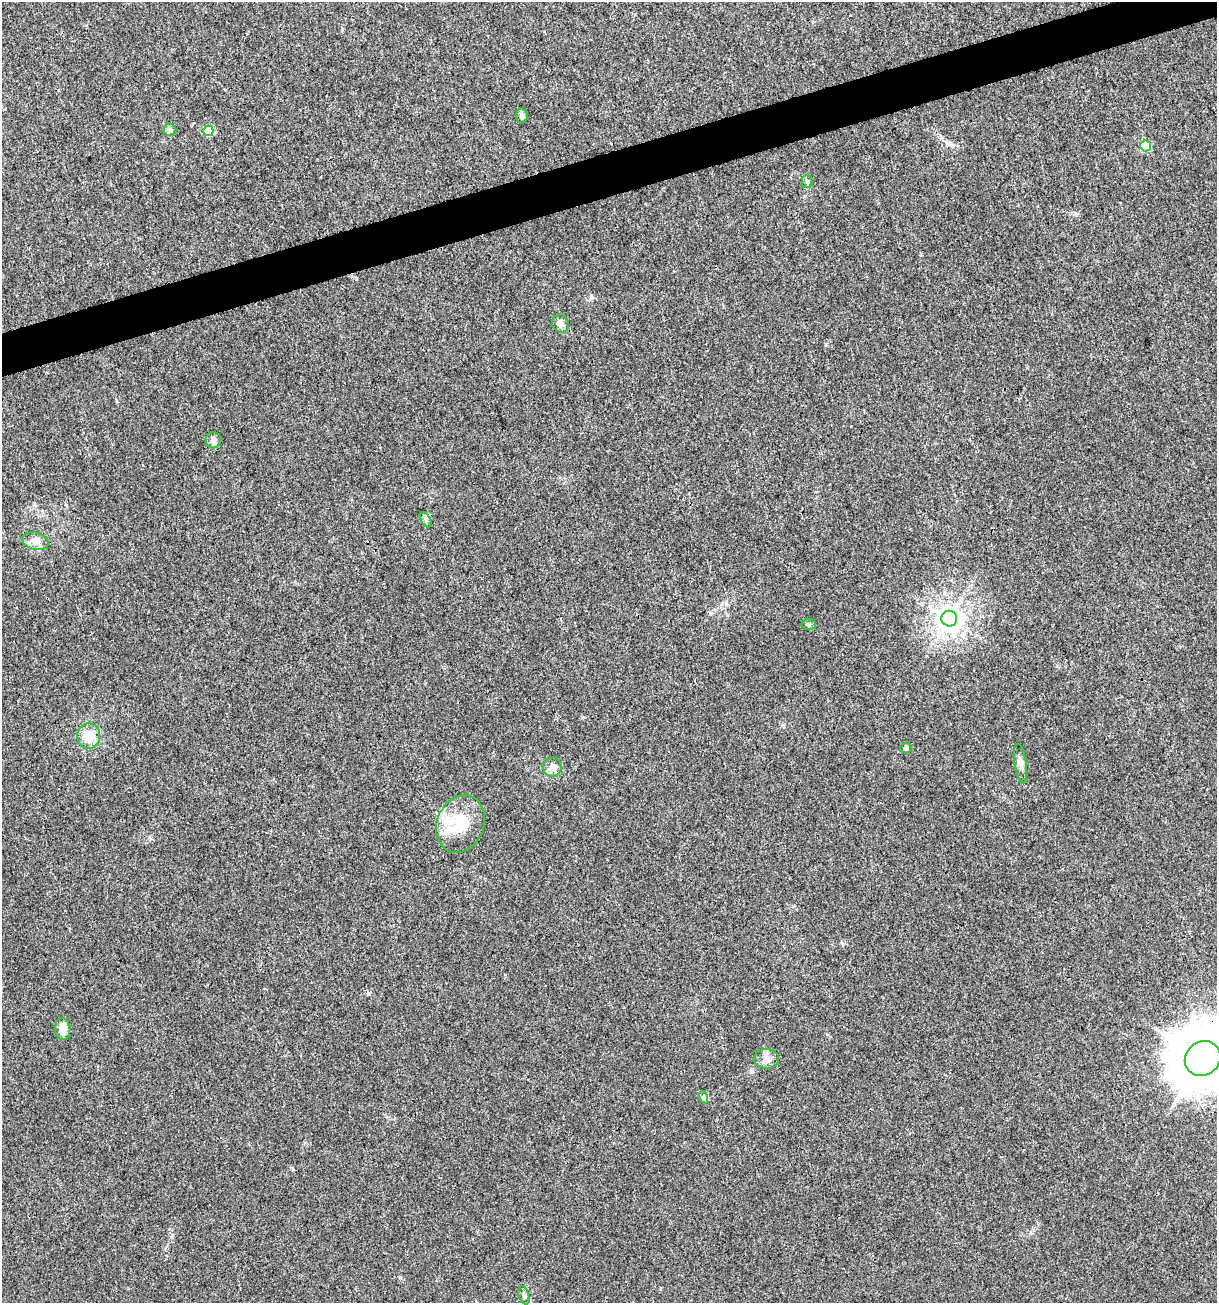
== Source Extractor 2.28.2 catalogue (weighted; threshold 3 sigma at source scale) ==
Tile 10 of 4 x 4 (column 2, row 3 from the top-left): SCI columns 1317-2531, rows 1303-2603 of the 5012 x 5207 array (HDU 1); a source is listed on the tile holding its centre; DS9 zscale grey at full resolution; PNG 1219 x 1305 px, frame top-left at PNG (2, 2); each listed source drawn as its Kron ellipse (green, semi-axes under 4 px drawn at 4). Shown black and unused: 3% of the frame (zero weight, under 3 of 4 exposures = <1% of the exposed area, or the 3 px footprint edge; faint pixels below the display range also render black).
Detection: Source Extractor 2.28.2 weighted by HDU 2 'WHT'; one run over the whole footprint, this tile lists its part. Background 0.00323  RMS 0.0026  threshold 0.0118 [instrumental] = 3 sigma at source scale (4.5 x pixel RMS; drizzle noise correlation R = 1.50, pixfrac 1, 0.0396/0.0396 arcsec/px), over >= 5 px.
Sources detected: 24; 3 inside a brighter listed object's ellipse — not listed separately; the other 21 listed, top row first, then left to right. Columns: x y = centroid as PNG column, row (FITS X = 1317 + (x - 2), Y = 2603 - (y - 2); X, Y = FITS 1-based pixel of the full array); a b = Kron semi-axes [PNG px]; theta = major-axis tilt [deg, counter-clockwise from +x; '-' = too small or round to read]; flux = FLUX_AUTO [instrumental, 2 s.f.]
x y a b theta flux
522 116 7 6 - 0.8
170 130 6 6 - 0.64
208 131 5 5 - 9.7
1146 146 5 5 - 11
807 182 6 5 - 0.49
560 324 9 8 - 1.5
213 440 8 8 - 1.1
426 520 8 5 -60 0.62
35 541 13 8 -15 1.9
949 619 8 7 - 270
809 625 7 5 1 0.53
89 736 13 11 -88 4.4
906 748 5 5 - 0.42
1020 763 20 6 -81 1.4
552 767 10 9 - 1.6
460 824 29 23 69 9.3
63 1029 11 7 -88 3
1203 1058 19 16 40 1700
766 1059 12 10 -1 1.9
703 1097 6 4 -72 0.39
524 1295 10 5 -72 0.67
Overlapping masked pixels (flux is a lower limit): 1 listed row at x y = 1203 1058
Isophote crosses this tile's border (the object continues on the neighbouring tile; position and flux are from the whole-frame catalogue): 1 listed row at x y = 1203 1058
Unlisted compact peaks at least as high as the median listed source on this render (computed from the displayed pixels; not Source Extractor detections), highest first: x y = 842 943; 172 1235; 368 994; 400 1277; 591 297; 1076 214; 293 1169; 783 725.